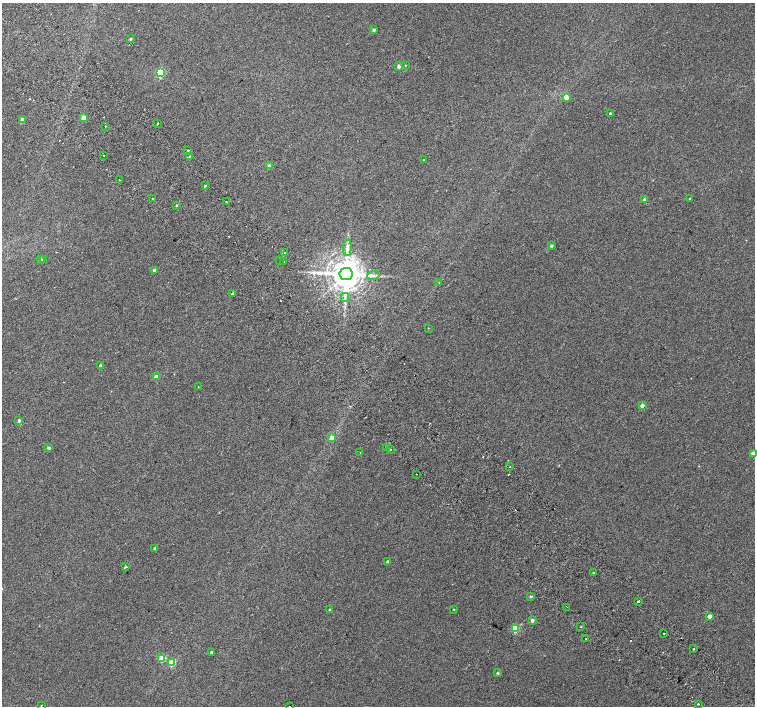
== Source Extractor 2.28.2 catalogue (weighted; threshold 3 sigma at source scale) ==
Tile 11 of 4 x 4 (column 3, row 3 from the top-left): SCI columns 3062-4566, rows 1672-3079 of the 6118 x 6093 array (HDU 1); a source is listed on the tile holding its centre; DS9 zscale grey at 2 x 2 block average (1 PNG px = mean of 2 x 2 image px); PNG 757 x 708 px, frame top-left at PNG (2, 3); each listed source drawn as its Kron ellipse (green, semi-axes under 4 px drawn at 4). Shown black and unused: <1% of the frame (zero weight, under 2 of 3 exposures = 3% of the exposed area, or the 3 px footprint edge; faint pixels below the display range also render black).
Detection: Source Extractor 2.28.2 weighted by HDU 2 'WHT'; one run over the whole footprint, this tile lists its part. Background 0.00716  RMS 0.0058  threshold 0.0259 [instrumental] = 3 sigma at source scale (4.5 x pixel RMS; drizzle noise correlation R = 1.50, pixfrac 1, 0.0396/0.0396 arcsec/px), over >= 5 px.
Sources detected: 79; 5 cosmic-ray / hot-pixel residue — neither listed nor drawn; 1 coinciding with a brighter row at this scale — not listed separately; the other 73 listed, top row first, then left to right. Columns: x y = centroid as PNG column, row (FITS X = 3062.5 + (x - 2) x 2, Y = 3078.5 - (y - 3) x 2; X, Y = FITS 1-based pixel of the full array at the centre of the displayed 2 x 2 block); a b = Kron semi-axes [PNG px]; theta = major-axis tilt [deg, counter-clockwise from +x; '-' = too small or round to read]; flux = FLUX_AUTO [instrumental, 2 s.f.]
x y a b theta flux
374 30 2 2 - 2.8
130 39 3 2 - 1.6
405 65 2 2 - 0.71
399 66 2 2 - 8.6
160 73 3 3 - 81
566 97 3 3 - 14
610 113 2 2 - 1.1
84 118 3 3 - 17
22 120 3 2 - 10
158 123 2 2 - 0.86
105 126 2 2 - 0.74
188 150 2 2 - 3.8
103 155 2 2 - 0.61
190 157 3 2 - 2.4
424 160 2 2 - 0.48
269 166 3 3 - 8.4
119 179 2 2 - 3.3
205 186 2 2 - 2.2
153 199 2 2 - 0.74
689 199 2 2 - 0.84
644 200 2 2 - 3.7
226 201 2 2 - 1
176 205 3 2 - 0.99
551 246 2 2 - 2.9
347 248 8 3 84 4.5
284 253 2 2 - 0.63
40 260 3 2 - 4.8
43 260 2 2 - 1.1
279 260 2 2 - 1.6
284 261 2 2 - 3.6
155 270 2 2 - 5.9
346 274 6 6 - 3100
373 276 6 3 18 3.2
439 283 2 2 - 0.37
232 293 2 2 - 6.9
345 297 4 3 - 2.6
428 328 2 2 - 0.38
101 366 2 2 - 4.5
156 377 3 2 - 11
198 387 2 2 - 1.5
642 406 2 2 - 5.9
19 421 2 2 - 3.4
332 438 3 3 - 12
386 447 2 2 - 4.2
48 448 2 2 - 3.4
390 450 2 2 - 2.2
360 452 2 2 - 0.56
753 453 3 2 - 11
510 466 2 2 - 1.4
416 474 2 2 - 2.3
154 548 2 2 - 1.8
388 562 2 2 - 3.8
126 567 3 2 - 2.6
594 573 3 2 - 1.2
531 597 3 2 - 1.5
638 601 2 2 - 4.4
567 607 2 2 - 1.4
454 609 2 2 - 0.6
330 610 2 2 - 2
709 616 2 2 - 7.6
532 620 2 2 - 4.5
581 627 2 2 - 0.82
515 628 3 3 - 57
664 633 2 2 - 5.2
586 639 2 2 - 2.8
694 649 2 2 - 2.3
211 652 2 2 - 1.9
162 658 3 3 - 37
172 663 3 3 - 38
497 673 3 2 - 2.2
698 704 2 2 - 2.3
41 705 2 2 - 0.41
289 706 2 2 - 0.86
Isophote crosses this tile's border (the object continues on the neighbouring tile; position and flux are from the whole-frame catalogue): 2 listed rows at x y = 753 453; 289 706
Diffuse or blended objects may show on this block-average render without a row.